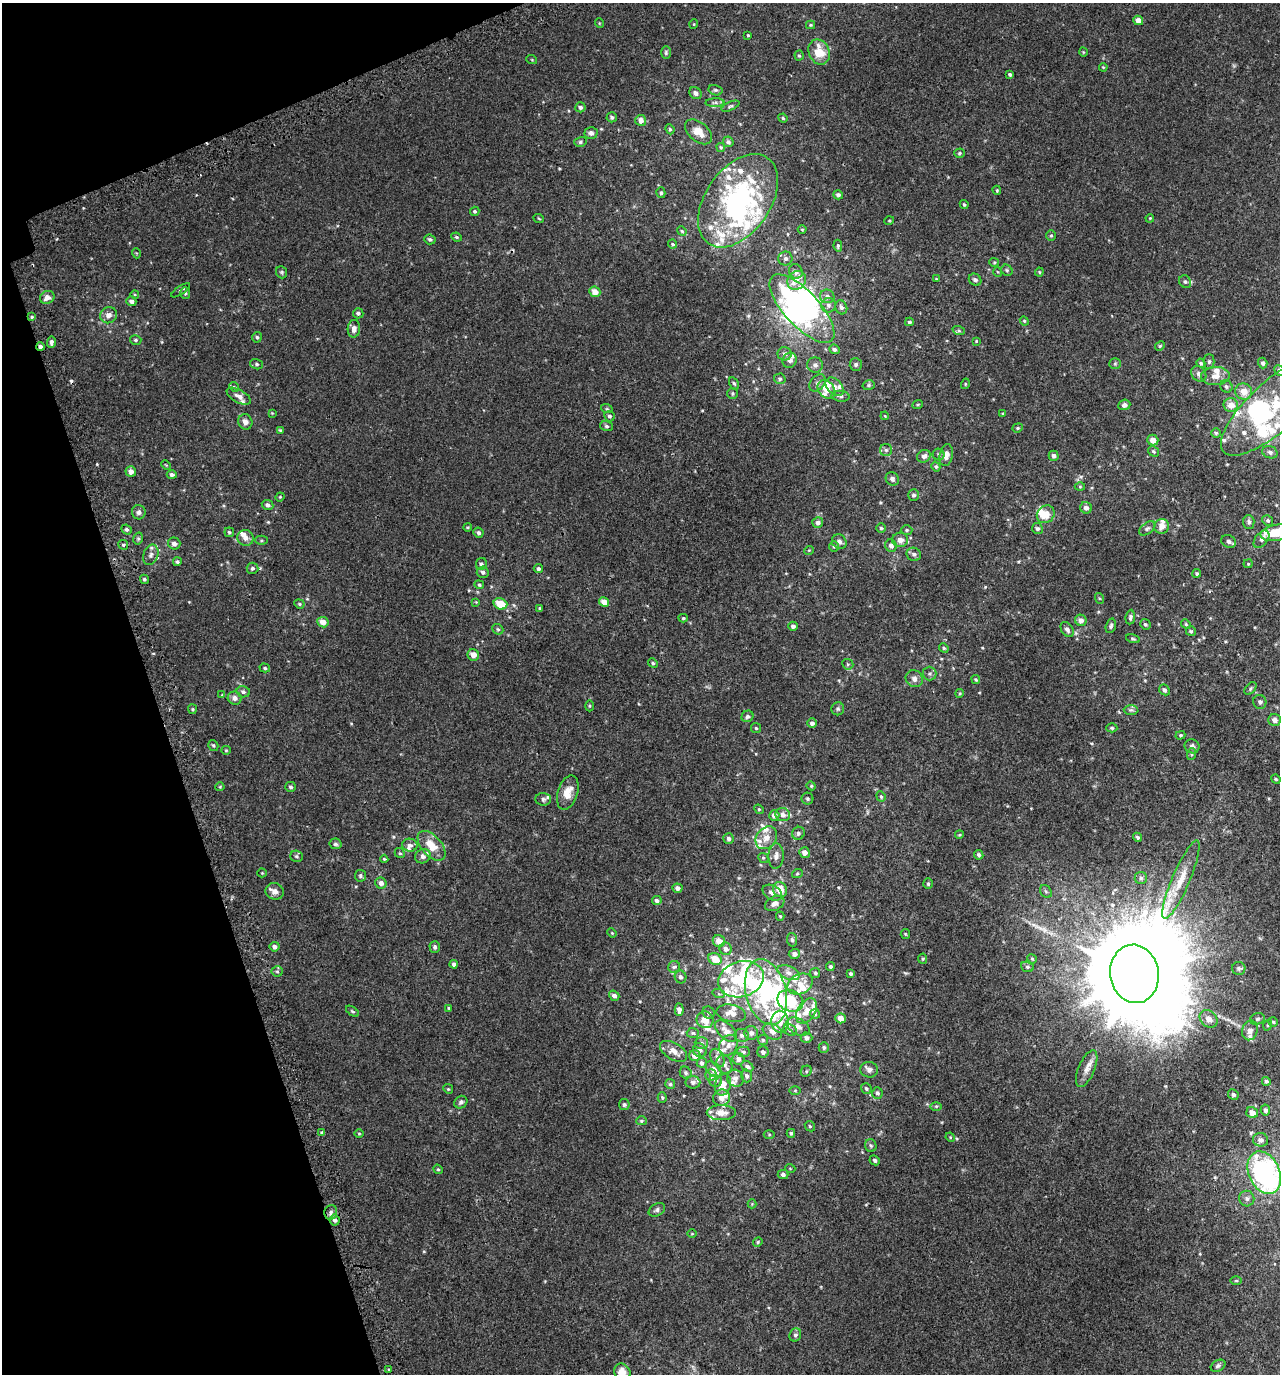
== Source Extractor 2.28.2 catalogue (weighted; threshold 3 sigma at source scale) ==
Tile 5 of 4 x 4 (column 1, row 2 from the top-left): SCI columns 177-1454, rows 2793-4164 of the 5407 x 5580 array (HDU 1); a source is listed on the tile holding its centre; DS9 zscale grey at full resolution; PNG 1282 x 1376 px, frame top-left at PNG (2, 3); each listed source drawn as its Kron ellipse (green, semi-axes under 4 px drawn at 4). Shown black and unused: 16% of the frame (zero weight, under 2 of 3 exposures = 3% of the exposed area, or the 3 px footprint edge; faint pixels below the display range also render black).
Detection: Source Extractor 2.28.2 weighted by HDU 2 'WHT'; one run over the whole footprint, this tile lists its part. Background 0.00499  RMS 0.0059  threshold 0.0265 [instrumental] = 3 sigma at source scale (4.5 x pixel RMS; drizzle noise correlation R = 1.50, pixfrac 1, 0.0396/0.0396 arcsec/px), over >= 5 px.
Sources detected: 454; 11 inside a brighter object's white glare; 3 cosmic-ray / hot-pixel residue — neither listed nor drawn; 60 inside a brighter listed object's ellipse — not listed separately; the other 380 listed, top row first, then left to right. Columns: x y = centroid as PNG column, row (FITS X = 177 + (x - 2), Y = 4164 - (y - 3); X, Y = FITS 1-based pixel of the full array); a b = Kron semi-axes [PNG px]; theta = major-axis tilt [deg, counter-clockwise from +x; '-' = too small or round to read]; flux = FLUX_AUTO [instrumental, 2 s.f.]
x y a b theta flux
1138 20 5 4 - 3.7
599 23 5 3 - 0.4
694 24 5 3 - 0.43
810 25 4 4 - 0.61
748 35 3 3 - 0.56
819 52 13 10 -67 11
1083 52 4 3 - 0.41
666 53 6 5 - 0.93
799 56 5 4 - 0.68
532 60 5 3 - 0.48
1103 67 4 3 - 0.46
1010 75 4 3 - 0.95
715 90 7 5 -14 0.99
696 93 7 5 -41 2
715 103 9 4 1 1.4
730 106 9 4 23 0.98
580 107 5 5 - 1.3
612 117 5 5 - 1.1
783 118 5 4 - 0.71
641 120 5 5 - 3.4
670 129 5 4 - 0.83
699 132 16 9 -39 7.3
591 133 6 6 - 2.2
580 142 6 5 - 0.97
728 142 5 5 - 1.5
721 147 4 4 - 0.68
959 153 5 4 - 0.72
997 190 5 3 - 0.58
661 193 5 4 - 0.84
838 195 5 4 - 1.4
738 201 52 32 55 110
964 205 5 3 - 0.66
475 211 5 4 - 0.87
1150 218 4 3 - 0.47
539 219 5 3 - 0.48
889 221 5 3 - 0.45
802 230 4 4 - 0.57
682 231 5 4 - 0.74
1051 235 5 5 - 0.83
456 237 5 3 - 0.72
430 239 5 5 - 1.2
673 244 5 3 - 0.67
838 246 6 4 -82 0.84
136 253 5 3 - 0.46
785 258 7 7 - 1.6
994 262 5 4 - 0.61
1007 270 6 5 - 1
796 271 7 6 - 2.5
282 272 6 5 - 0.84
998 272 5 3 - 0.45
1039 272 4 4 - 0.58
936 279 3 3 - 0.4
797 280 10 8 45 3.9
975 280 7 5 -38 1.6
1185 282 6 5 - 1.2
181 290 11 4 33 0.9
595 292 5 5 - 5.3
185 293 6 5 - 0.88
135 295 4 3 - 0.5
827 296 7 7 - 1.9
47 297 7 6 - 3.4
131 301 5 4 - 1.9
828 305 7 7 - 2
841 307 7 6 - 1.5
802 309 43 17 -47 130
358 313 5 5 - 1.1
109 315 8 8 - 3.5
32 317 4 3 - 0.64
1024 321 4 4 - 0.57
909 322 4 3 - 0.95
354 329 9 6 86 2.6
959 331 6 4 -18 0.79
257 337 5 4 - 0.91
136 340 6 4 -15 0.83
976 341 4 3 - 0.45
51 342 5 3 - 1.6
1160 346 5 4 - 0.66
40 347 4 3 - 1.8
834 349 5 4 - 1.4
785 354 7 6 - 1.8
790 360 8 7 - 2.4
1209 362 7 5 90 1.1
1201 363 5 4 - 0.79
1263 363 5 4 - 1.3
256 364 6 5 - 1
1115 364 6 5 - 0.77
815 365 8 7 - 2.3
856 365 6 6 - 1.3
1279 370 5 5 - 1.2
1199 374 8 6 -48 1.9
1215 376 14 9 3 4.7
780 379 6 5 - 1
734 383 7 4 -61 0.86
818 383 10 6 50 1.9
965 384 5 3 - 0.45
869 385 6 5 - 0.99
1226 386 6 6 - 1.1
234 387 5 4 - 0.7
835 387 11 7 -45 2.7
826 389 10 7 -51 6.1
1244 391 8 8 - 5.8
732 393 5 5 - 0.82
239 396 13 6 -29 3.1
840 396 9 5 -4 1.3
918 404 5 3 - 0.53
1277 404 72 25 42 52
1124 405 6 5 - 1.7
1231 405 7 6 - 5.8
607 409 6 3 -18 0.67
272 413 4 4 - 0.43
1003 414 3 3 - 0.47
609 416 5 5 - 1.2
885 416 4 3 - 0.45
245 422 8 7 - 2.8
606 426 7 5 -16 1
1018 428 5 4 - 0.74
280 430 4 4 - 0.61
1216 433 5 5 - 0.79
1153 440 6 5 - 3.9
886 450 6 6 - 1.5
1153 451 6 5 - 0.93
1270 452 8 6 -20 1.7
939 455 6 6 - 1.1
946 455 11 6 79 3.2
924 456 7 6 - 2.2
1054 456 5 5 - 1.5
166 465 5 3 - 0.5
936 467 5 4 - 0.81
131 472 5 5 - 3.1
172 474 5 4 - 1.4
892 479 7 6 - 1.7
1080 487 5 3 - 0.48
914 495 6 5 - 1.2
280 497 4 4 - 0.56
268 505 6 5 - 1.5
1086 508 6 5 - 2.2
139 512 7 7 - 1.6
1046 514 9 8 - 6.8
1268 521 5 5 - 0.98
1249 522 7 6 - 1.6
818 523 5 5 - 2
1162 526 7 7 - 3.9
467 527 4 3 - 0.6
881 528 4 4 - 0.73
1147 528 9 5 36 1.3
126 529 5 4 - 1.1
1037 529 6 5 - 1.2
907 530 5 5 - 0.79
229 532 5 5 - 0.78
478 533 5 4 - 1.4
1276 533 16 8 11 13
246 538 8 8 - 2.8
138 539 6 4 74 0.9
1261 539 10 6 51 2.1
261 540 6 4 1 0.75
900 540 8 7 - 3.5
1229 541 8 6 -31 1.9
839 542 8 7 - 1.9
174 543 6 6 - 2.3
123 545 5 4 - 0.94
891 546 6 5 - 2.2
834 547 5 5 - 0.87
809 550 5 3 - 0.41
914 554 7 6 - 1.8
151 555 10 7 70 2.2
177 562 4 4 - 0.89
481 564 6 5 - 1.2
1248 564 4 4 - 0.57
252 568 6 5 - 1.2
538 569 5 4 - 1.3
483 572 6 5 - 1.3
1197 573 4 4 - 0.8
144 579 5 4 - 0.93
479 585 5 4 - 0.69
1099 598 5 3 - 0.6
476 602 4 4 - 0.45
604 602 5 4 - 5.2
299 604 5 4 - 0.72
500 604 7 5 -17 11
540 609 3 3 - 0.74
1130 617 7 4 84 1.1
683 618 4 4 - 0.69
1081 620 6 5 - 2.6
323 622 5 5 - 4.9
1145 624 6 5 - 0.81
1186 624 5 4 - 0.71
793 626 5 4 - 1.6
1111 626 7 4 75 1.1
498 629 6 5 - 0.83
1067 629 8 5 -56 1.9
1191 631 5 5 - 0.83
1133 639 7 4 -14 0.73
944 648 5 4 - 0.71
473 655 6 5 - 4
653 663 5 4 - 0.74
848 664 6 5 - 0.74
265 668 5 4 - 0.86
930 673 7 7 - 1.5
914 679 9 8 - 2.5
976 679 4 4 - 0.67
1250 689 7 4 47 0.94
1164 690 6 5 - 1.4
243 692 7 5 -15 1.4
960 693 4 3 - 0.49
222 695 4 4 - 0.46
235 698 7 6 - 2.4
1260 702 7 6 - 1.4
589 706 5 3 - 0.54
192 709 5 4 - 0.6
838 709 6 6 - 1
1131 710 7 5 0 0.97
747 716 6 5 - 1.4
1275 720 6 6 - 2.6
812 723 5 5 - 1.6
756 728 5 5 - 0.74
1112 728 5 4 - 0.76
1180 735 5 4 - 0.61
213 745 6 4 -56 0.78
1192 746 7 7 - 1.7
226 750 5 4 - 0.63
1192 754 6 4 71 0.74
1276 779 5 4 - 0.64
811 786 4 4 - 0.58
220 787 4 4 - 0.51
291 787 5 5 - 1.1
568 793 18 10 73 6.9
881 796 5 4 - 0.71
543 799 8 6 -4 1.4
807 799 6 6 - 1
759 809 5 4 - 0.6
774 815 5 5 - 2.8
783 815 7 6 - 2.6
798 833 7 6 - 1.3
959 835 4 3 - 0.51
1138 837 5 4 - 0.9
766 838 12 9 51 4.6
729 839 5 5 - 1.4
335 844 6 5 - 1.1
410 845 7 6 - 2.1
432 846 18 10 -49 9.8
400 853 5 4 - 0.76
804 853 5 5 - 3.2
979 855 5 4 - 1.1
297 856 6 5 - 0.96
423 856 8 7 - 2.8
776 856 12 7 86 2.7
763 858 5 4 - 0.73
384 859 4 4 - 0.58
262 873 4 4 - 0.44
797 874 5 3 - 0.6
360 876 5 5 - 1.1
1141 878 6 6 - 1.1
1181 880 42 9 67 12
381 883 6 5 - 2.7
928 884 5 4 - 0.81
677 888 5 4 - 2.2
780 889 8 7 - 7.2
275 891 9 8 - 3.1
1046 891 7 5 -53 1.1
772 893 10 7 -29 2.8
657 901 5 4 - 1.5
775 904 10 6 22 2.8
780 916 5 4 - 0.62
612 933 5 4 - 0.5
905 934 5 4 - 0.6
792 940 7 5 -86 1.2
719 941 6 6 - 5.1
275 947 5 4 - 1.7
435 947 6 5 - 1.4
726 949 6 6 - 2.4
794 954 6 5 - 2.4
715 959 7 5 -26 8.4
923 959 5 4 - 0.64
1032 959 5 4 - 0.6
454 964 4 4 - 1.5
674 967 6 6 - 1.2
830 967 4 4 - 1
1027 967 6 5 - 0.99
1239 968 6 6 - 1.2
277 971 5 5 - 0.96
788 973 12 6 -21 2.8
815 973 5 5 - 0.88
851 974 4 3 - 0.95
1134 974 29 24 -81 19000
680 977 6 5 - 1.5
741 979 23 17 17 45
800 984 13 9 28 6.5
766 992 33 20 -76 60
719 994 6 4 -18 0.73
614 996 5 4 - 1.8
790 1001 13 10 -23 25
449 1008 4 3 - 0.6
679 1010 6 4 -87 2.2
352 1011 7 3 -35 0.7
807 1011 14 9 56 5.9
709 1013 6 5 - 1.1
731 1013 15 8 -11 5.2
815 1014 5 5 - 0.79
840 1018 5 5 - 4.4
1209 1019 10 7 -44 4.6
1257 1019 7 5 17 1.1
705 1020 8 8 - 5.1
780 1022 11 8 -88 4.8
1273 1022 5 4 - 0.76
1268 1025 5 3 - 0.53
798 1027 12 8 -29 3.4
790 1030 7 5 -31 1.3
1250 1030 10 7 75 2.9
726 1031 13 7 -44 4.6
772 1031 10 7 -31 3.8
693 1033 6 5 - 0.91
751 1033 7 6 - 2.1
742 1035 7 6 - 1.8
806 1038 6 5 - 1.8
763 1040 5 5 - 0.82
701 1043 6 5 - 1.3
728 1045 11 8 56 3.4
824 1047 5 5 - 0.94
700 1050 7 6 - 1.7
674 1051 15 8 -31 3.9
743 1052 6 5 - 1.1
763 1052 5 5 - 1.7
695 1056 6 5 - 3.9
717 1058 10 6 -65 2.4
738 1059 6 6 - 2.4
702 1063 5 5 - 1.4
724 1064 9 7 -65 2.4
747 1066 6 5 - 1.6
713 1069 9 6 -43 3.6
1087 1069 20 8 67 4.3
869 1070 9 7 -13 2.4
806 1071 6 5 - 0.83
686 1073 6 5 - 1.2
711 1075 6 5 - 2.8
747 1076 6 5 - 1.5
735 1078 9 8 - 2.5
715 1081 6 6 - 1.2
1266 1081 4 4 - 1.1
693 1082 7 6 - 1.7
670 1084 5 5 - 0.86
723 1085 11 7 76 5.3
866 1088 6 5 - 0.95
448 1089 5 4 - 0.64
795 1091 6 4 1 0.63
877 1093 5 5 - 1.2
1233 1095 5 5 - 1.2
662 1097 5 4 - 0.74
721 1098 8 8 - 3.3
461 1102 7 6 - 1.3
624 1105 5 5 - 1.2
936 1106 6 4 1 0.67
1265 1110 5 4 - 1.4
721 1113 14 7 0 5.6
1252 1113 6 5 - 3.8
641 1121 5 4 - 0.73
810 1126 5 4 - 0.7
322 1133 4 4 - 1
359 1133 5 3 - 0.52
791 1133 4 4 - 0.87
769 1135 5 3 - 0.54
950 1137 5 4 - 0.53
1261 1140 7 7 - 2.3
871 1145 6 5 - 0.99
875 1160 5 4 - 1
790 1168 5 3 - 0.43
438 1169 5 4 - 0.71
1264 1173 22 15 -66 130
783 1174 5 4 - 1.3
1247 1199 8 7 - 1.8
752 1204 4 4 - 0.5
657 1210 9 6 29 1.5
331 1212 7 6 - 1.5
335 1220 5 5 - 1.6
692 1234 5 3 - 0.46
758 1242 5 4 - 0.64
1236 1281 5 3 - 0.53
795 1335 7 5 62 1.2
1218 1366 8 5 28 1.2
389 1369 3 3 - 1.2
622 1372 9 7 -49 5.6
Overlapping masked pixels (flux is a lower limit): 1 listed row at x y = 40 347
Isophote crosses this tile's border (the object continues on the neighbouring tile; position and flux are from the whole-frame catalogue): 5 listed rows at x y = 1279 370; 1277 404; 1276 533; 1264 1173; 622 1372